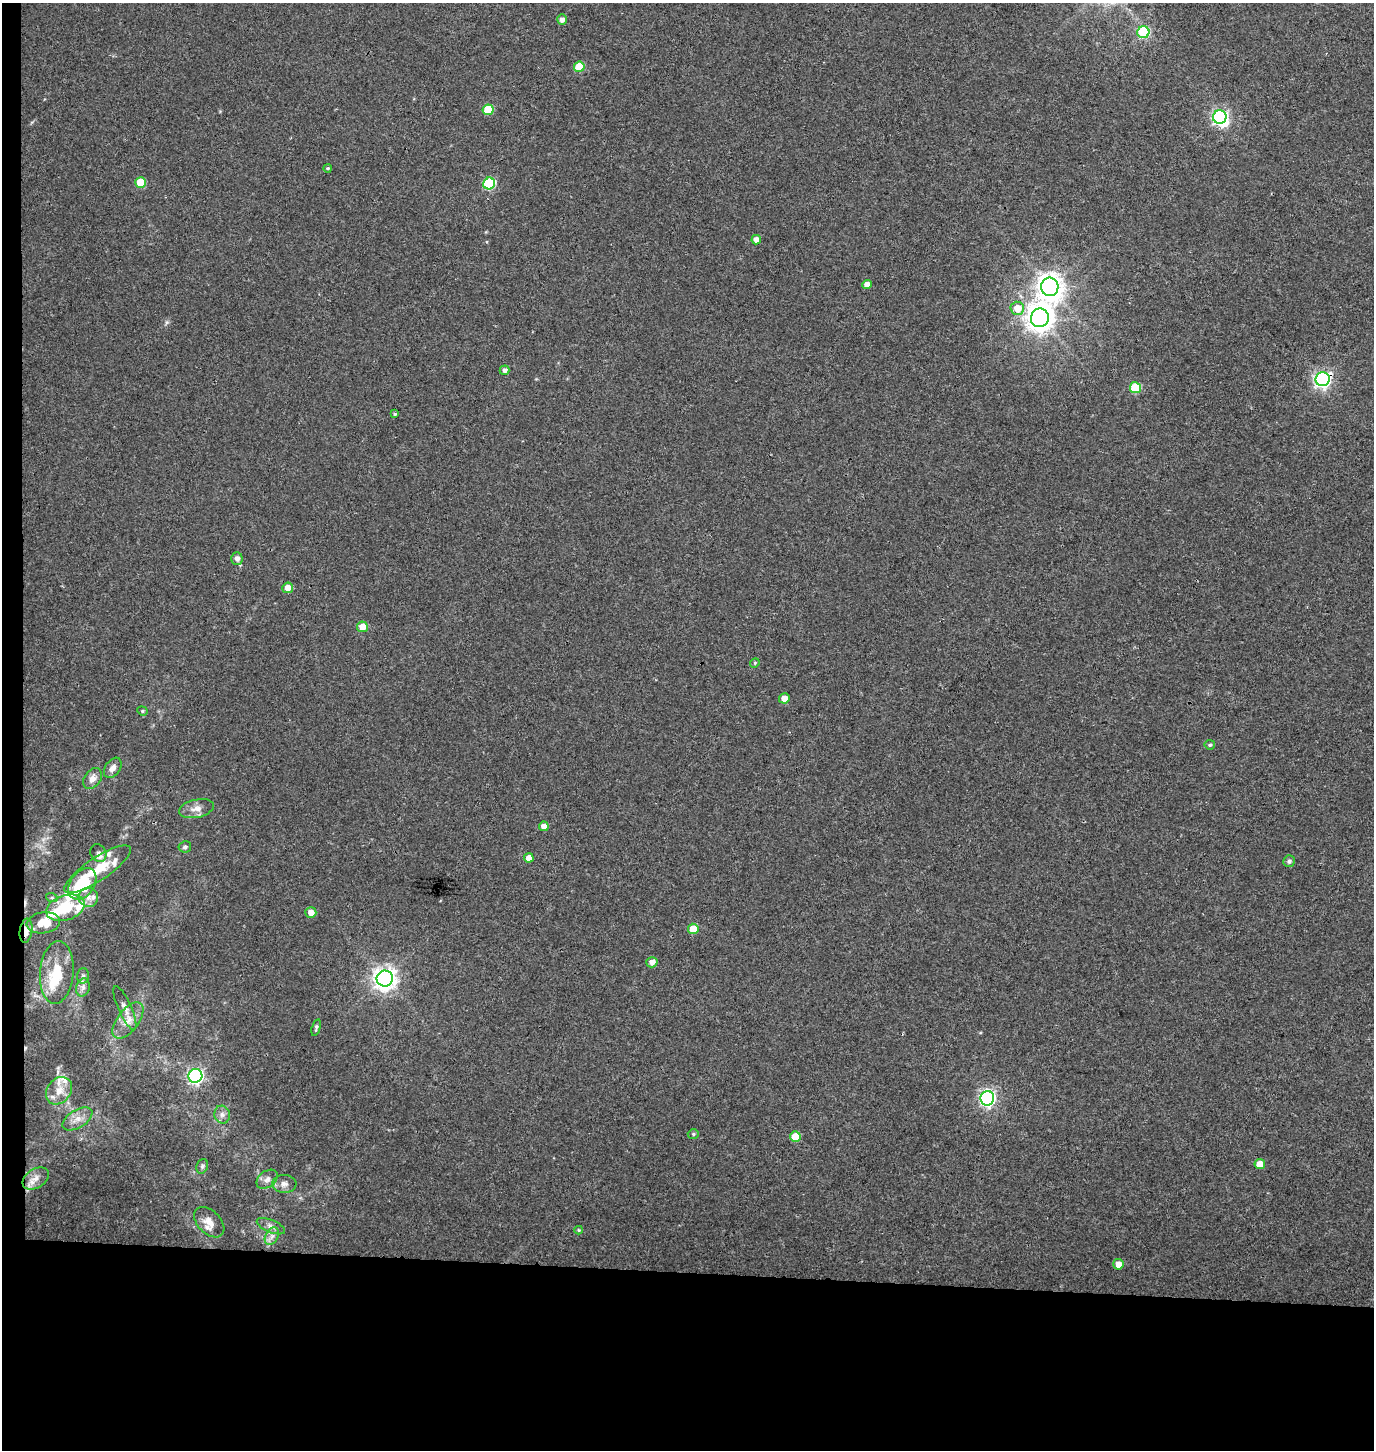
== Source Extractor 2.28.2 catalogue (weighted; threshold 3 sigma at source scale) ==
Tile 7 of 3 x 3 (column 1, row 3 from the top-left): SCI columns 271-1642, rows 13-1460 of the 4656 x 4358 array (HDU 1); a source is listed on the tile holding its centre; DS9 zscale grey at full resolution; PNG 1376 x 1452 px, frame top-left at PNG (2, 3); each listed source drawn as its Kron ellipse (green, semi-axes under 4 px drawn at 4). Shown black and unused: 14% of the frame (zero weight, under 3 of 4 exposures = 5% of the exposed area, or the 3 px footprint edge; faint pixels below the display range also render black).
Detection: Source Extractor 2.28.2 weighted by HDU 2 'WHT'; one run over the whole footprint, this tile lists its part. Background 0.0327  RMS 0.0043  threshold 0.0193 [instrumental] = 3 sigma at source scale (4.5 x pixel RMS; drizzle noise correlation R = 1.50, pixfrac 1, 0.0396/0.0396 arcsec/px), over >= 5 px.
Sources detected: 78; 2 inside a brighter object's white glare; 2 cosmic-ray / hot-pixel residue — neither listed nor drawn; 8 inside a brighter listed object's ellipse — not listed separately; the other 66 listed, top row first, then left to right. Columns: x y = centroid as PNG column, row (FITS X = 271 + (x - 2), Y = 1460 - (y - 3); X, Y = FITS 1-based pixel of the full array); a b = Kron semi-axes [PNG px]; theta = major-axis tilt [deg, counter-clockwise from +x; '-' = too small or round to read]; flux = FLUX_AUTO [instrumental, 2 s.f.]
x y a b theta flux
562 20 5 5 - 2
1143 32 6 6 - 33
579 67 5 5 - 13
488 110 5 5 - 15
1220 117 7 6 - 100
328 168 4 3 - 0.55
140 182 5 5 - 11
489 183 6 6 - 37
756 240 5 4 - 2.6
867 284 5 4 - 3.3
1050 287 9 8 - 440
1017 308 7 6 - 7.4
1040 318 9 9 - 500
505 370 5 4 - 1.5
1323 379 7 7 - 140
1135 388 5 5 - 20
395 414 4 3 - 0.58
237 559 6 5 - 2.1
288 588 5 5 - 4.5
362 627 5 5 - 5.2
755 663 5 4 - 0.58
784 698 5 5 - 4.2
142 711 5 4 - 0.62
1210 745 5 4 - 0.67
113 768 11 7 55 2.5
92 779 11 8 53 2.8
196 809 18 9 12 3.6
544 826 5 5 - 2.8
185 847 6 5 - 1
98 853 9 7 -57 1.8
529 858 5 4 - 3.6
1289 861 6 5 - 1.2
97 869 39 11 34 14
82 884 17 12 55 24
88 897 10 9 - 2.9
52 898 6 3 -18 0.52
65 908 20 12 18 15
311 913 5 5 - 3.7
43 923 17 10 8 7.4
693 929 5 5 - 9.1
26 931 12 6 82 3.9
652 962 5 5 - 3
57 972 31 17 85 15
83 976 7 6 - 1.2
385 978 8 8 - 310
83 987 9 6 76 1.9
125 1008 24 6 -66 3.2
128 1021 21 10 52 5.8
316 1028 9 4 75 0.99
195 1076 7 6 - 120
59 1091 15 11 51 5.6
987 1098 7 7 - 130
222 1115 9 8 - 2
77 1119 17 9 32 4
693 1134 5 5 - 0.7
795 1137 5 5 - 8.1
1260 1164 5 5 - 5.5
202 1166 7 5 70 0.99
36 1178 14 9 33 3.4
267 1179 12 8 37 2.2
284 1184 12 9 -4 2.4
209 1222 18 11 -45 4.9
271 1226 15 6 -23 2.1
579 1230 4 4 - 0.48
272 1236 9 6 59 2
1118 1264 5 5 - 4.5
Overlapping masked pixels (flux is a lower limit): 2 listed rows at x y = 1323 379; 26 931